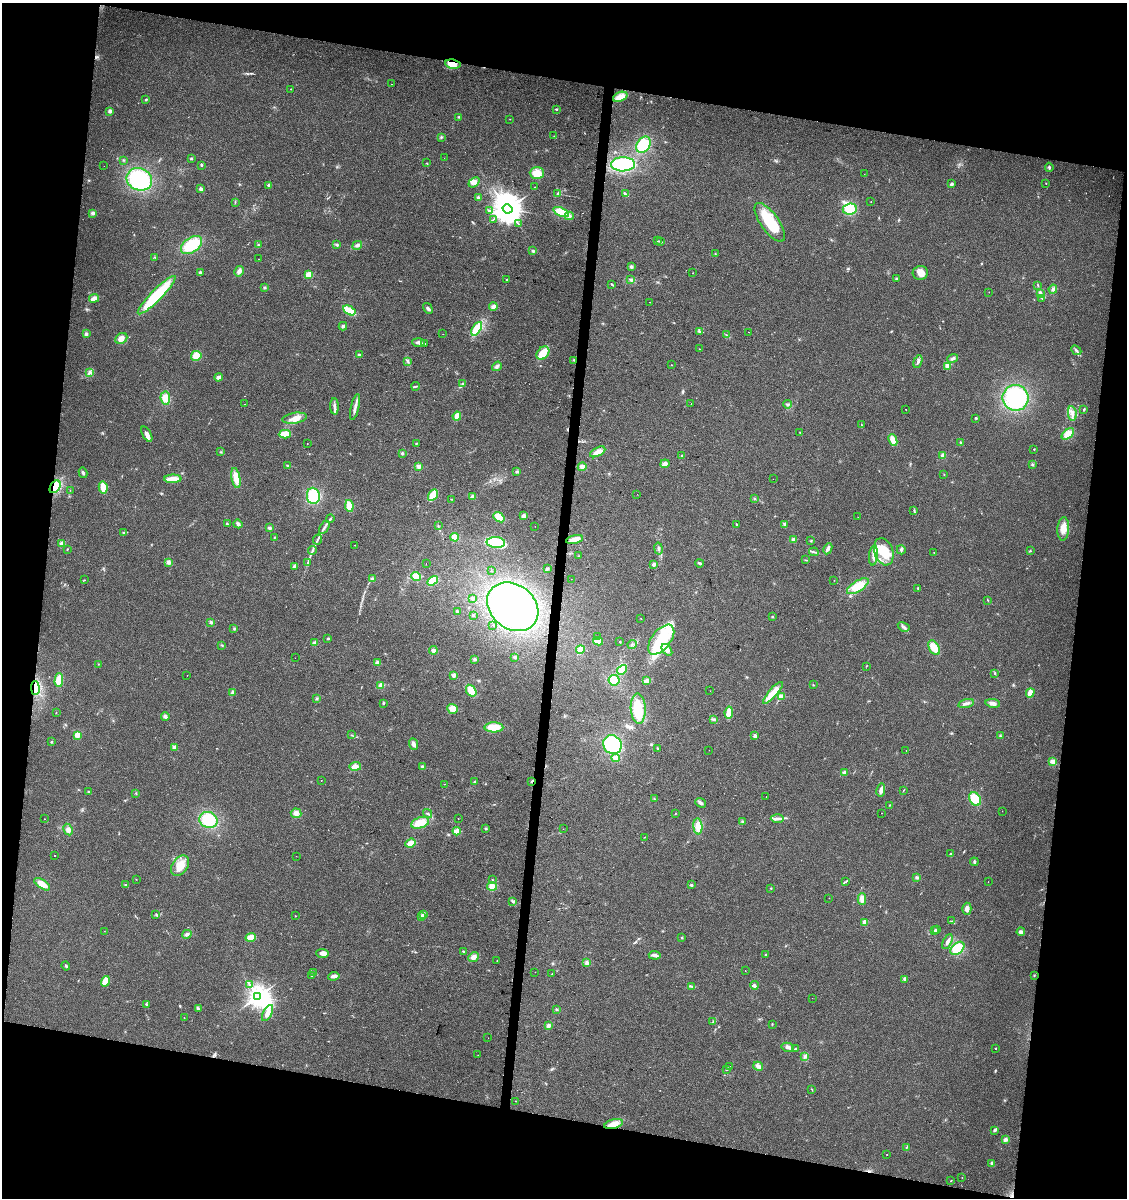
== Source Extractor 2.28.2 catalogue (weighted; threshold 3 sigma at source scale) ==
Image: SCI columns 283-4779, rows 1-4783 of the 5002 x 4788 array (HDU 1 of 3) = the unmasked area's bounding box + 8 px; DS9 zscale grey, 4 x 4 block average (1 PNG px = mean of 4 x 4 image px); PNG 1129 x 1200 px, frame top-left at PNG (2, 3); each listed source drawn as its Kron ellipse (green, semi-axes under 4 px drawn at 4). Shown black and unused: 22% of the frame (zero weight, under 2 of 3 exposures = <1% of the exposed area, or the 3 px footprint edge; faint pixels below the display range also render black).
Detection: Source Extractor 2.28.2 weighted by HDU 2 'WHT'. Background 0.0647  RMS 0.0074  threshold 0.0335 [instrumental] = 3 sigma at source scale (4.5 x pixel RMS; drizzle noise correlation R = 1.50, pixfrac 1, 0.0396/0.0396 arcsec/px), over >= 5 px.
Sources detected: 425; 11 inside a brighter object's white glare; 6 cosmic-ray / hot-pixel residue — neither listed nor drawn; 2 coinciding with a brighter row at this scale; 18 inside a brighter listed object's ellipse — not listed separately; the other 388 listed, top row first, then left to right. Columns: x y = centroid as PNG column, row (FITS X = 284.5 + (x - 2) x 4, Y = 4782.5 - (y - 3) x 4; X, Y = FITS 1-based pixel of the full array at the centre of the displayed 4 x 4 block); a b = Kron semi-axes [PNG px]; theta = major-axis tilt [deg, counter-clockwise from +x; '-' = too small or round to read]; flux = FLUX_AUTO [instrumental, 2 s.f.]
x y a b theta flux
453 64 8 4 -8 47
392 84 2 2 - 1.1
291 89 2 2 - 3
620 97 7 4 23 44
146 99 2 2 - 4.2
556 109 2 2 - 4
110 111 3 3 - 10
459 117 2 2 - 3
510 119 2 2 - 1.1
554 136 2 2 - 1.5
441 137 3 2 - 3
644 145 9 6 55 110
191 158 3 2 - 4.4
444 158 2 2 - 0.75
123 160 2 2 - 2.1
427 163 2 2 - 2.6
623 164 12 7 1 190
201 165 2 2 - 18
104 166 2 2 - 0.76
1049 167 4 2 - 6.7
537 173 7 6 - 62
864 174 2 2 - 0.89
139 179 13 11 -22 300
474 182 6 4 38 25
952 184 2 2 - 37
1046 184 2 2 - 1.3
269 186 2 2 - 38
535 187 2 2 - 1
201 189 4 3 - 11
557 194 2 2 - 1300
625 194 4 2 - 8.9
478 197 4 2 - 4.4
235 202 3 2 - 2.8
871 202 2 2 - 1.2
507 209 5 4 - 8100
850 209 7 5 5 84
489 210 3 2 - 6.9
561 212 8 4 -22 91
93 213 4 3 - 11
569 216 4 4 - 14
493 219 2 2 - 2.4
770 222 23 9 -54 170
518 224 2 2 - 1.9
657 241 2 2 - 3.8
661 242 4 2 - 3.7
192 245 12 7 35 150
258 245 2 2 - 3.6
337 245 3 2 - 5
357 245 5 3 - 12
533 251 3 2 - 4.9
715 254 2 2 - 1.6
155 257 2 2 - 1.6
259 259 2 2 - 1.3
631 267 3 3 - 6.9
239 271 5 3 - 18
200 273 2 2 - 41
693 273 2 2 - 0.92
920 273 7 7 - 33
309 275 4 3 - 41
506 279 2 2 - 3.8
896 279 3 2 - 4.1
631 280 4 2 - 7.6
612 285 4 2 - 5
1038 285 2 2 - 1.6
265 288 2 2 - 2.7
1053 289 4 4 - 11
989 292 2 2 - 0.86
1040 293 4 3 - 8.1
157 295 26 5 45 270
94 298 5 3 - 30
1042 298 2 2 - 2.4
650 302 2 2 - 2.6
493 306 4 3 - 14
428 308 6 3 -57 11
349 310 7 3 -31 98
343 326 4 3 - 10
477 329 7 4 57 120
699 331 4 2 - 5.9
749 332 2 2 - 1.3
86 334 3 3 - 9.1
443 334 2 2 - 1.1
727 335 3 2 - 3.1
121 338 6 5 - 25
419 342 6 3 -1 14
424 343 2 2 - 22
699 349 2 2 - 1.2
1076 350 6 3 -42 8.6
543 353 7 5 46 68
359 355 3 2 - 5.8
196 356 5 5 - 56
953 358 5 3 - 10
574 360 3 2 - 3.3
408 361 3 2 - 4.3
918 362 7 3 72 12
671 365 2 2 - 1.3
497 366 5 3 - 9.7
947 366 2 2 - 96
90 372 3 3 - 9.5
218 377 4 3 - 16
463 384 4 2 - 6.1
416 386 4 2 - 4.9
165 398 6 5 - 44
1016 398 13 13 - 300
244 404 2 2 - 6.8
691 404 2 2 - 0.78
787 404 4 2 - 6
334 406 8 2 -88 14
355 407 13 2 76 21
906 409 2 2 - 2.1
1084 410 3 2 - 6.4
1072 413 7 3 -82 15
457 416 4 3 - 35
295 418 12 5 9 36
976 418 2 2 - 8.2
861 425 3 2 - 3.1
800 432 2 2 - 1.5
147 434 8 3 -60 22
285 434 6 4 2 57
1068 434 7 4 40 41
893 440 6 3 -67 51
961 442 2 2 - 2.5
307 443 2 2 - 1.5
416 443 2 2 - 2.8
1034 449 2 2 - 2.2
221 452 2 2 - 3.2
598 452 8 4 28 32
402 453 2 2 - 6.2
682 456 2 2 - 3
943 456 2 2 - 110
665 464 4 4 - 14
1032 464 3 2 - 3.7
288 466 3 2 - 4
419 466 3 3 - 13
582 467 5 4 - 17
517 471 3 2 - 4.9
83 473 5 2 - 8
944 474 2 2 - 1.6
236 478 10 4 -79 57
173 479 8 3 1 54
773 479 2 2 - 0.78
55 487 7 4 57 92
103 487 6 3 -78 55
70 490 2 2 - 1.5
637 494 2 2 - 1.7
433 495 6 3 59 81
313 496 8 6 -84 150
472 496 3 3 - 9
452 499 2 2 - 2.6
754 499 3 2 - 2.7
349 506 6 3 -80 56
914 510 2 2 - 2.2
523 516 3 3 - 16
499 517 6 4 -38 50
858 517 2 2 - 0.72
330 519 4 2 - 5
227 524 3 2 - 2.2
238 524 4 3 - 9.7
736 524 2 2 - 2.3
785 524 3 3 - 7.3
438 526 2 2 - 2
535 526 2 2 - 0.78
324 527 7 2 58 11
270 528 4 3 - 7.1
1063 529 12 6 87 47
124 533 2 2 - 3.2
455 537 4 4 - 33
274 538 2 2 - 1.8
574 539 8 4 12 27
794 539 4 3 - 8.7
317 540 5 2 - 6.2
811 541 2 2 - 2.4
496 543 9 5 -4 180
62 544 2 2 - 120
354 545 2 2 - 1.8
67 549 2 2 - 2.7
659 549 6 2 -80 8.1
828 549 6 3 64 13
312 550 4 2 - 7.4
901 550 4 2 - 6.4
1030 551 2 2 - 4.6
814 552 5 2 - 5.9
884 552 14 9 -72 110
934 553 2 2 - 1.2
873 555 10 2 84 16
579 556 2 2 - 2.3
805 560 2 2 - 2
169 562 4 4 - 12
308 562 4 2 - 4.9
426 563 2 2 - 1.2
700 563 4 2 - 8.6
654 564 3 3 - 13
294 566 3 3 - 5.4
547 569 3 3 - 6.8
491 571 2 2 - 1.2
416 576 5 4 - 50
373 579 4 3 - 12
571 579 2 2 - 0.8
84 580 2 2 - 2.1
834 580 2 2 - 1.1
433 581 6 4 33 73
858 586 12 5 32 66
918 588 3 2 - 2.3
472 598 3 2 - 5.1
988 600 3 2 - 2.8
513 607 28 22 -38 720
457 611 3 2 - 6.8
473 615 2 2 - 2.8
772 617 2 2 - 15
641 619 2 2 - 1.6
211 622 2 2 - 32
493 625 2 2 - 32
904 627 6 2 -30 9.2
234 628 2 2 - 3.2
598 636 2 2 - 0.8
328 639 2 2 - 4.6
661 640 17 9 52 130
598 641 5 3 - 34
620 642 2 2 - 5.1
315 643 4 3 - 8.3
632 644 5 2 - 6.7
222 645 3 2 - 3.5
934 648 8 5 -59 57
433 650 4 3 - 9.6
580 650 4 3 - 62
667 650 7 4 -52 24
515 657 2 2 - 12
295 658 2 2 - 0.58
475 659 3 2 - 8
377 663 3 3 - 17
98 664 2 2 - 1.9
866 666 2 2 - 2
622 670 5 4 - 42
995 673 2 2 - 2.8
187 675 2 2 - 0.63
454 675 4 4 - 9.1
59 680 7 4 89 54
614 680 5 5 - 73
647 681 4 3 - 25
381 685 4 3 - 29
813 685 2 2 - 2.1
35 688 7 4 -89 29
471 691 6 4 -56 58
710 691 2 2 - 0.55
232 693 4 3 - 6.5
773 693 14 4 49 79
1030 693 5 3 - 32
782 696 4 3 - 24
317 698 3 2 - 4.6
383 703 2 2 - 3.6
966 703 8 3 14 13
993 703 7 4 -8 21
452 709 5 4 - 35
638 709 15 7 -87 100
56 713 2 2 - 1.3
729 713 6 4 80 50
165 716 4 3 - 11
713 719 3 2 - 5.2
494 727 9 5 0 70
77 735 2 2 - 100
352 735 3 2 - 3
755 736 3 2 - 12
1000 736 2 2 - 3.4
51 742 2 2 - 3.9
414 744 6 3 -66 15
612 745 10 9 - 250
174 747 4 3 - 8.8
658 748 2 2 - 3
709 750 2 2 - 0.68
906 750 2 2 - 0.7
615 758 4 3 - 23
1053 762 4 3 - 20
355 766 6 3 8 25
423 767 4 3 - 7.7
844 772 3 3 - 6.8
321 780 2 2 - 1.2
532 781 2 2 - 4.2
474 782 3 2 - 3.6
444 784 2 2 - 1.2
881 790 6 3 79 20
903 791 2 2 - 2
88 792 2 2 - 2.1
136 793 2 2 - 1.5
766 796 2 2 - 1.8
654 799 2 2 - 1.6
975 799 7 5 -56 81
700 803 5 3 - 12
890 805 3 2 - 2
1002 811 2 2 - 1
296 813 5 5 - 18
428 813 5 2 - 5.1
881 813 2 2 - 1.3
675 814 2 2 - 1.8
458 818 2 2 - 4.1
44 819 2 2 - 2.2
777 819 7 2 0 12
208 820 9 8 - 130
742 821 3 2 - 4.3
420 823 9 5 18 55
698 826 8 4 -86 41
486 828 2 2 - 3.1
563 829 2 2 - 0.79
68 830 6 4 -61 16
457 831 4 3 - 30
645 837 2 2 - 1.8
411 843 5 4 - 44
950 853 2 2 - 2.7
55 856 2 2 - 3
296 856 2 2 - 0.49
974 862 4 2 - 6.6
180 866 11 7 54 51
916 877 2 2 - 4.3
136 879 2 2 - 1.7
492 879 2 2 - 7.2
846 881 2 2 - 2.1
988 882 2 2 - 0.84
42 884 9 3 -34 59
125 885 2 2 - 6.6
691 885 3 2 - 4.5
492 886 5 4 - 29
771 888 2 2 - 2
829 898 2 2 - 0.84
862 899 5 3 - 30
513 901 3 3 - 5.5
967 909 6 4 -87 18
156 914 3 2 - 3.8
423 914 4 3 - 11
295 916 2 2 - 1.6
421 917 3 2 - 6.3
951 921 3 2 - 3
865 922 2 2 - 100
937 930 3 2 - 3.3
104 931 2 2 - 0.86
934 931 3 2 - 4.9
1021 932 4 3 - 13
187 934 5 3 - 9.7
251 937 5 4 - 42
682 938 2 2 - 8.2
947 942 8 2 63 20
957 948 8 5 39 87
463 951 2 2 - 11
323 953 6 3 -3 24
766 954 2 2 - 1.8
655 955 6 2 -6 19
474 957 6 4 38 23
497 960 2 2 - 2.1
587 963 4 3 - 12
66 966 4 2 - 5.2
745 970 2 2 - 1.2
535 972 2 2 - 1
314 973 3 2 - 3.8
552 974 2 2 - 3.4
1034 975 2 2 - 2.3
312 976 2 2 - 1.7
334 976 6 3 7 17
904 979 3 3 - 5.9
105 981 5 4 - 45
249 984 3 2 - 5.2
754 985 4 3 - 7.7
692 986 4 2 - 4.9
258 996 4 3 - 3700
812 998 2 2 - 0.94
146 1004 3 2 - 5.7
198 1009 3 2 - 4.4
556 1009 3 2 - 2.9
268 1013 9 3 62 32
184 1017 2 2 - 1.4
713 1022 3 2 - 3.6
772 1024 2 2 - 2.1
548 1026 4 3 - 11
488 1038 2 2 - 3.4
788 1047 6 3 -12 15
995 1048 2 2 - 6.8
795 1049 3 2 - 3.7
478 1055 2 2 - 0.92
805 1057 2 2 - 2.4
758 1066 5 4 - 17
730 1067 3 2 - 3.4
727 1069 2 2 - 3.4
812 1089 3 2 - 2.2
516 1101 2 2 - 1.3
614 1124 9 4 15 37
995 1130 3 2 - 12
1005 1140 3 3 - 9.6
907 1147 3 2 - 3
887 1155 2 2 - 2.5
992 1164 3 2 - 14
962 1178 2 2 - 1.6
951 1181 2 2 - 2.5
Overlapping masked pixels (flux is a lower limit): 4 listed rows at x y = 453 64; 55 487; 35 688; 532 781
Diffuse or blended objects may show on this block-average render without a row.